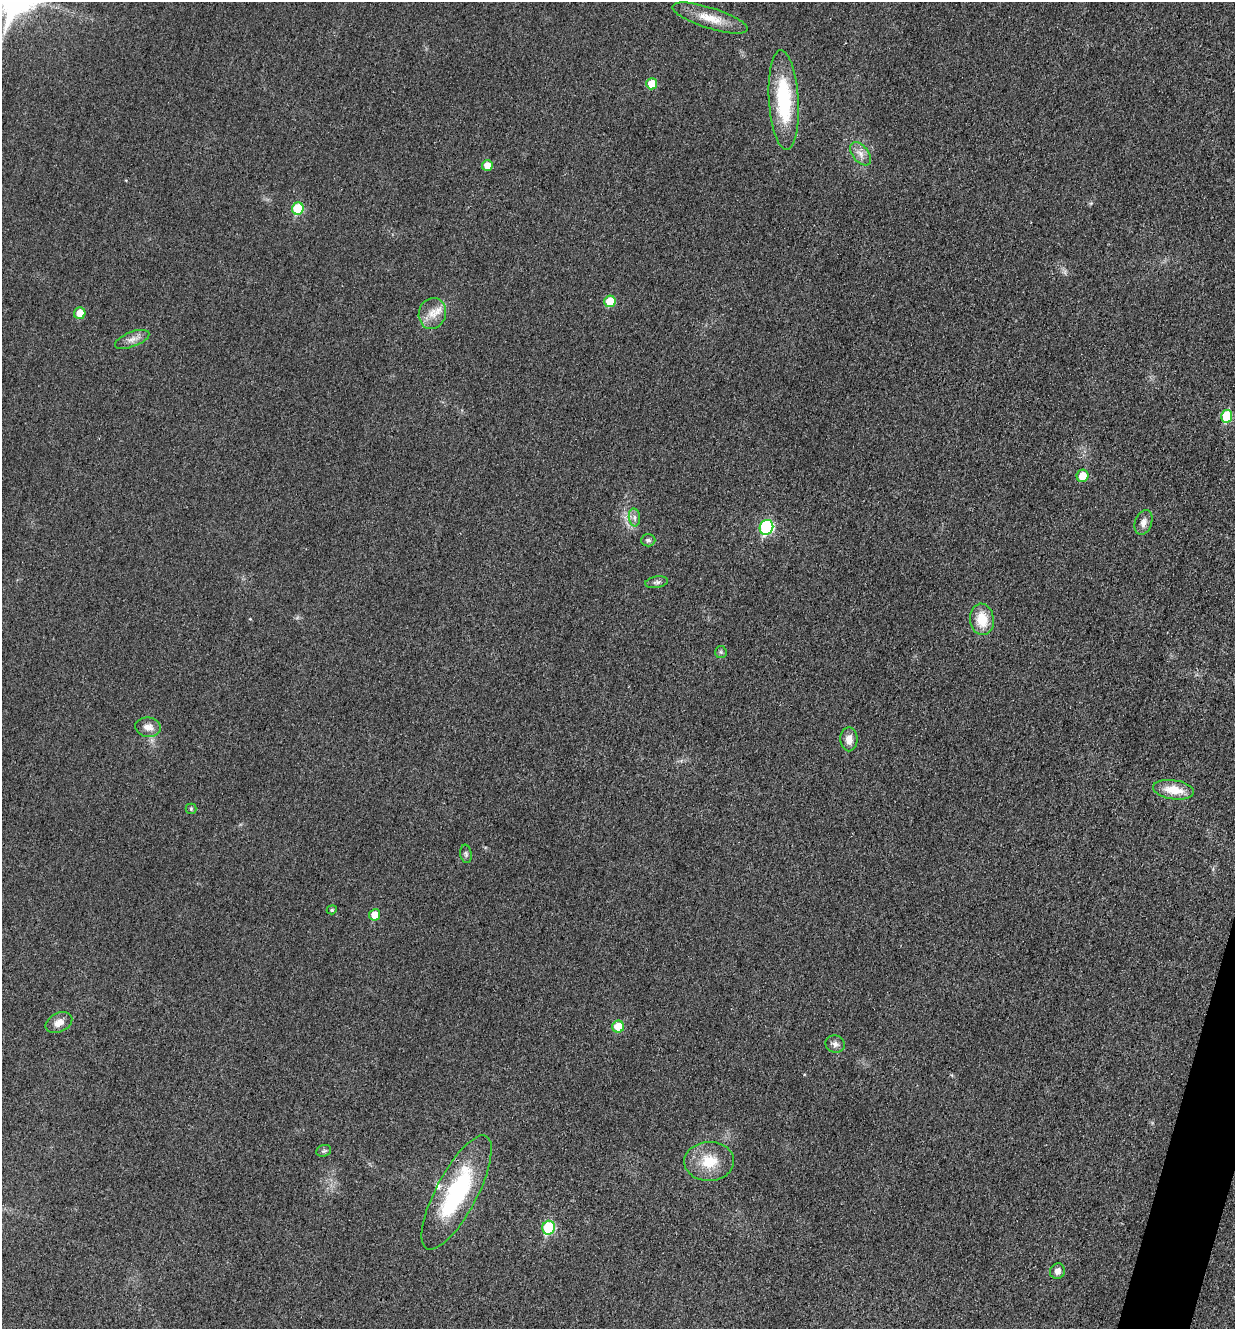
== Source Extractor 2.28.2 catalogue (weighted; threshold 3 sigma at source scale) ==
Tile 6 of 4 x 4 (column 2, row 2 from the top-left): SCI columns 1509-2741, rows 2676-4002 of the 5358 x 5347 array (HDU 1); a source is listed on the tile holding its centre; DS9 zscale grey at full resolution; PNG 1237 x 1331 px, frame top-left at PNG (2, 2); each listed source drawn as its Kron ellipse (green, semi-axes under 4 px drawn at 4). Shown black and unused: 1% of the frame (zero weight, under 3 of 4 exposures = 2% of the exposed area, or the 3 px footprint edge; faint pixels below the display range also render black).
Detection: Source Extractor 2.28.2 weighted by HDU 2 'WHT'; one run over the whole footprint, this tile lists its part. Background 0.0415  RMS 0.0062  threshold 0.0281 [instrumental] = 3 sigma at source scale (4.5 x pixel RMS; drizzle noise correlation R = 1.50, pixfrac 1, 0.05/0.05 arcsec/px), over >= 5 px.
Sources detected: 35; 1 inside a brighter listed object's ellipse — not listed separately; the other 34 listed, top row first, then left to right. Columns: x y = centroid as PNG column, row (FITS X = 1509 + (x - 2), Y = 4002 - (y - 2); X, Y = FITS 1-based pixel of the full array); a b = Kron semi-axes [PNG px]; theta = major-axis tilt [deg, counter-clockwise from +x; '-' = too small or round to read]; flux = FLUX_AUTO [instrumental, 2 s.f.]
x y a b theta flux
710 18 39 10 -18 13
652 84 5 5 - 12
784 100 50 15 -86 49
860 154 13 8 -51 4.5
487 165 5 5 - 6.4
298 208 6 5 - 25
610 301 6 5 - 15
80 313 6 5 - 9.3
432 313 15 13 72 8.3
132 339 18 7 21 4.5
1227 416 6 5 - 25
1083 476 6 6 - 9.6
634 517 9 5 -84 2.2
1143 522 13 8 72 4
766 527 7 6 - 72
648 540 7 6 - 1.5
657 582 11 5 8 1.9
982 619 16 12 -83 14
721 652 6 6 - 1.1
148 727 13 9 -8 5.1
849 739 12 8 -90 6
1173 790 20 9 -9 12
191 809 5 5 - 0.87
466 854 9 5 -80 1.5
332 910 5 4 - 0.87
375 915 6 5 - 10
59 1023 14 9 26 4.9
618 1027 6 6 - 14
835 1044 10 8 -21 2.7
324 1151 8 5 20 1.3
709 1161 25 19 1 18
457 1192 64 20 62 73
549 1228 7 6 - 42
1057 1271 8 7 - 3.6